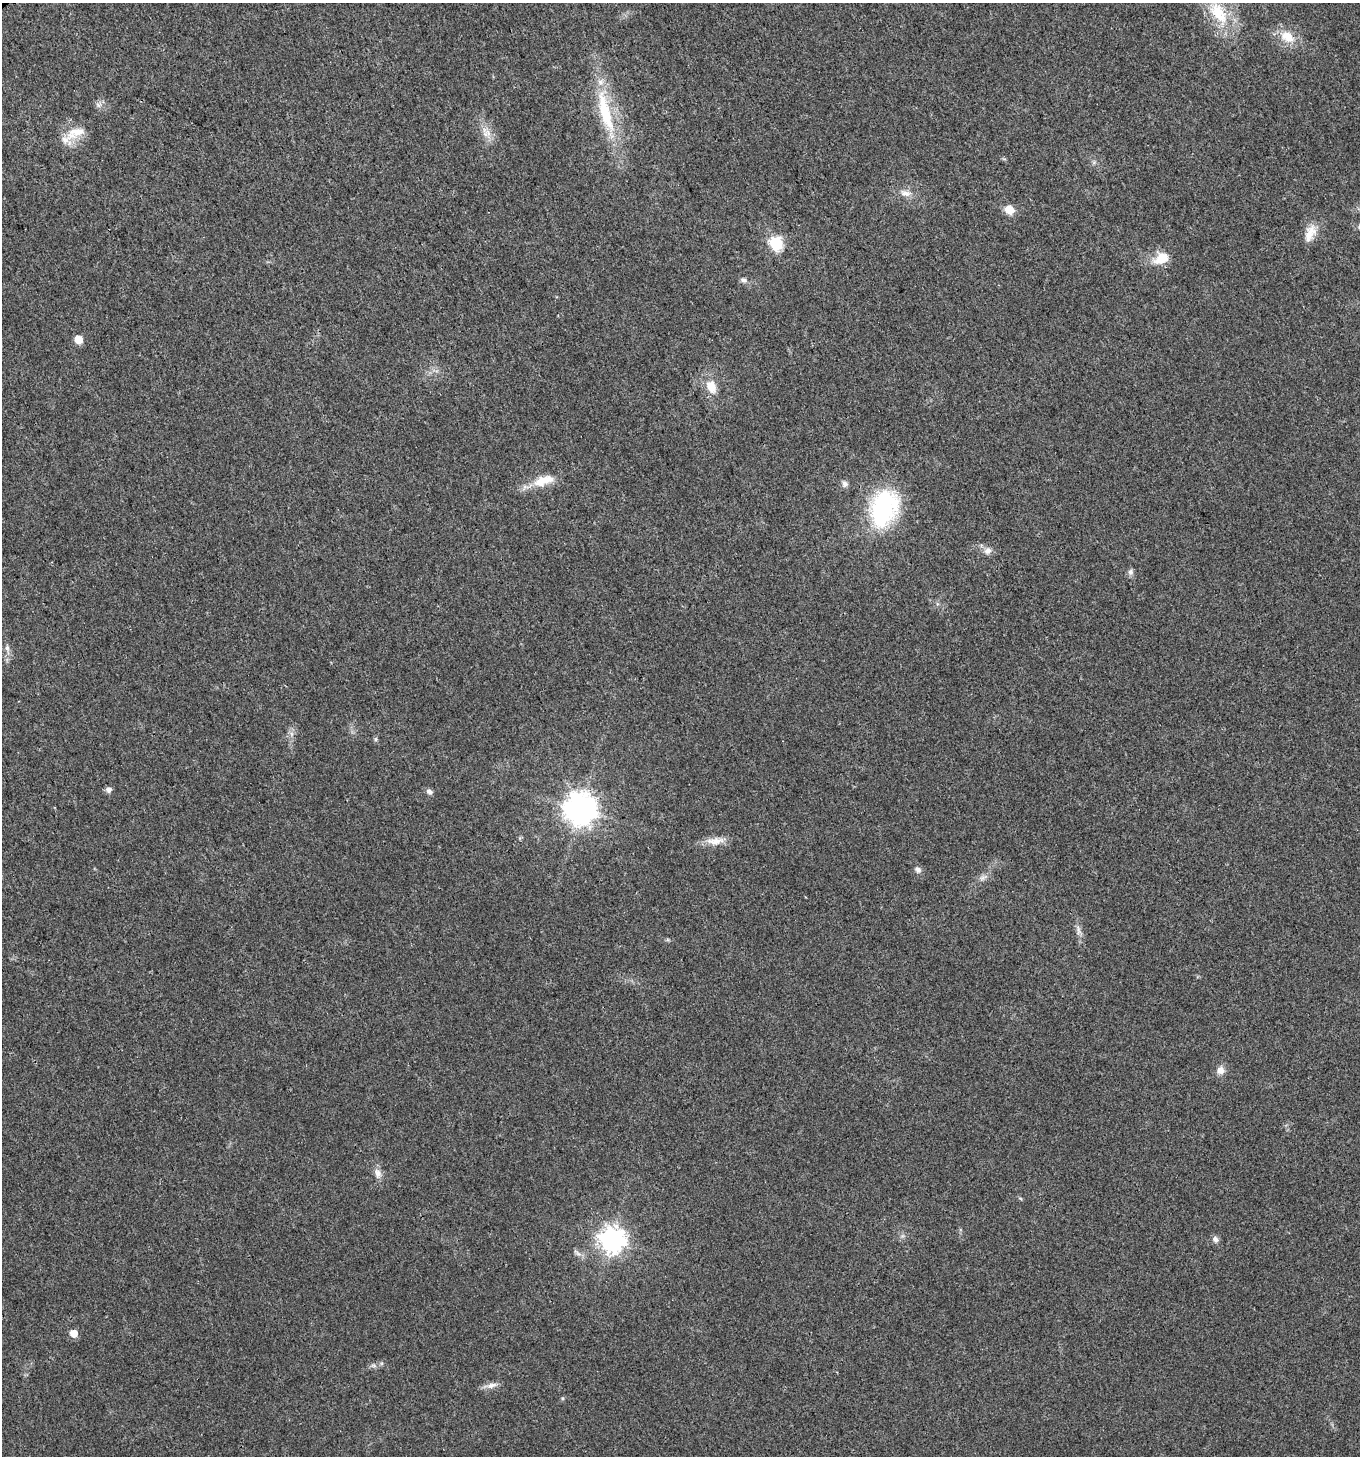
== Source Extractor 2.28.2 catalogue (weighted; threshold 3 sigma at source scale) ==
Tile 11 of 4 x 4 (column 3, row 3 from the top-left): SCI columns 2891-4248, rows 1460-2913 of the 5721 x 5829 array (HDU 1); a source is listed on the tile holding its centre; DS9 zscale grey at full resolution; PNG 1362 x 1458 px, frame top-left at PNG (2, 3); no overlay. Shown black and unused: <1% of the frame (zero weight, under 3 of 4 exposures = <1% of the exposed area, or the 3 px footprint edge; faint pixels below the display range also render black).
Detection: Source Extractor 2.28.2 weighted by HDU 2 'WHT'; one run over the whole footprint, this tile lists its part. Background 0.0181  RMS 0.0028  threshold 0.0127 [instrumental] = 3 sigma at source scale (4.5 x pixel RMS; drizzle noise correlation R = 1.50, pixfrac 1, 0.0396/0.0396 arcsec/px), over >= 5 px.
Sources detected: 37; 1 inside a brighter listed object's ellipse — not listed separately; the other 36 listed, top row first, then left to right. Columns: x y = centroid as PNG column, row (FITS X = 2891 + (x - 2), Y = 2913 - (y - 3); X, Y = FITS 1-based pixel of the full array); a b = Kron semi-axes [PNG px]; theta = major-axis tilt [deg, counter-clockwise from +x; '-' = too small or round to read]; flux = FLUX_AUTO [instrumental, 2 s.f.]
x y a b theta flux
1218 13 40 20 -57 14
1287 37 19 13 -33 5.3
605 112 73 16 -75 18
77 132 25 11 2 4.7
488 132 11 7 -82 2
905 193 17 8 -10 2.3
1009 210 9 8 - 4.1
1310 233 25 12 67 4.1
776 244 7 6 - 37
1161 258 20 14 27 5.5
744 280 10 6 -26 1
78 340 6 5 - 5.4
711 387 15 11 -66 4.5
543 481 31 13 20 6
845 483 9 7 -66 1.1
884 508 35 24 71 38
988 551 10 8 37 1.6
1130 572 9 7 89 0.91
7 648 10 6 -75 1
375 739 7 4 90 0.46
109 790 8 7 - 1.1
429 792 9 6 -31 0.92
580 809 10 10 - 450
715 841 26 9 5 3.5
918 870 9 7 -49 1
983 877 15 5 26 1.3
1078 930 16 5 -79 1.5
1221 1070 10 9 - 2
378 1173 14 9 -72 1.9
1215 1239 9 8 - 1
612 1240 9 9 - 250
578 1253 10 5 -24 1
74 1333 6 5 - 3.9
374 1366 8 4 -19 0.61
491 1385 16 7 16 1.8
563 1398 6 4 -90 0.36
Isophote crosses this tile's border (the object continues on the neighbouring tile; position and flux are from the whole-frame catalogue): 1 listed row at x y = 1218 13